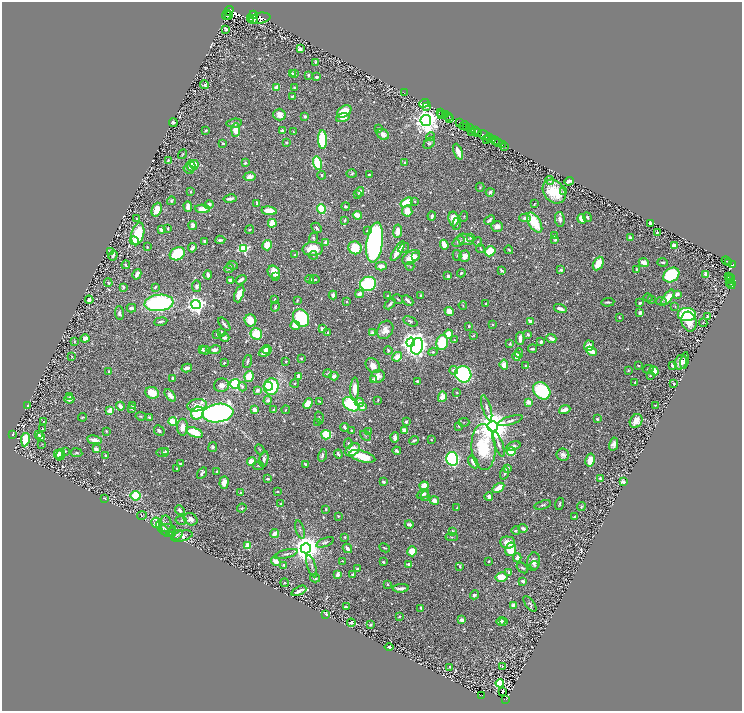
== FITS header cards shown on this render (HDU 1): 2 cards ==
NAXIS1  =                 1480
NAXIS2  =                 1418

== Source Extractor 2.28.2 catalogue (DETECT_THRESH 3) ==
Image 1480 x 1418 px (HDU 1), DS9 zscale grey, zoomed out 1/2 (1 PNG px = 2 x 2 image px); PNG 744 x 713 px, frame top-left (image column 1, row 1418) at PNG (2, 2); each listed source drawn as its Kron ellipse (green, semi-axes under 4 px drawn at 4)
Background 0.476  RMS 0.011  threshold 0.032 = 3 sigma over >= 5 px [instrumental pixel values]
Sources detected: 863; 56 cannot appear on this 1/2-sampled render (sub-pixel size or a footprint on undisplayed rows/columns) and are neither listed nor drawn; of the other 807, the 500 brightest by FLUX_AUTO listed and drawn (307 fainter detections omitted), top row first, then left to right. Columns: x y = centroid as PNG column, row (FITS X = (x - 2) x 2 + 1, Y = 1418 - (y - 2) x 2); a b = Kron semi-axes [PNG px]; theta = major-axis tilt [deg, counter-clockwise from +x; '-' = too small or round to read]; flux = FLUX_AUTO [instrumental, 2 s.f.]
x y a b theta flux
229 11 5 3 - 760
226 15 5 2 - 390
253 15 4 3 - 730
228 16 2 1 - 150
260 18 10 5 10 2100
251 19 3 2 - 430
253 19 4 2 - 400
226 29 3 3 - 4.3
300 49 3 3 - 15
315 62 3 2 - 3.3
292 73 3 2 - 3.7
294 73 3 3 - 5.8
308 75 4 3 - 3.5
317 77 3 2 - 5.4
204 85 4 3 - 3.9
276 88 3 3 - 24
295 88 3 2 - 6.9
404 92 2 1 - 110
293 96 4 2 - 4.2
424 103 5 3 - 21
427 106 3 3 - 26
344 111 8 5 34 51
441 112 2 1 - 13
445 114 2 1 - 2.3
279 115 6 6 - 16
442 115 2 1 - 41
305 116 4 3 - 5
448 116 3 2 - 36
343 118 7 4 13 11
449 119 2 1 - 8.8
426 120 5 5 - 2400
460 122 4 2 - 320
173 123 4 3 - 5.1
234 123 7 3 8 9.4
464 126 5 2 - 110
469 127 3 1 - 38
466 128 3 2 - 150
471 128 3 2 - 22
379 129 3 3 - 2.4
236 130 7 4 86 31
475 130 2 2 - 200
206 131 3 2 - 3.6
282 131 3 3 - 10
293 132 3 2 - 1.8
472 132 3 2 - 94
477 133 3 3 - 310
383 134 6 5 - 13
484 135 6 2 -32 1100
431 136 4 3 - 2.3
490 138 2 2 - 140
487 139 2 1 - 72
492 139 4 1 - 23
323 140 9 4 -89 180
495 141 3 2 - 190
499 142 2 1 - 110
223 143 2 2 - 9.8
286 143 3 3 - 3.5
429 143 7 4 46 5.1
503 144 2 1 - 35
504 146 2 1 - 11
458 152 8 3 -69 31
182 154 5 2 - 2.2
168 160 3 3 - 2.4
245 163 3 2 - 4.1
318 163 7 4 -76 190
405 163 3 3 - 6.5
194 165 4 3 - 32
191 166 5 4 - 19
189 169 5 4 - 7.1
352 174 5 4 - 3.6
369 174 2 2 - 2.6
321 175 4 3 - 3
249 177 6 4 9 16
549 180 4 3 - 4.6
569 181 5 3 - 12
480 187 4 3 - 2
191 192 3 2 - 2.5
360 192 5 4 - 10
490 192 4 3 - 5.5
554 192 13 10 -50 74
564 192 4 3 - 1.8
358 194 3 2 - 2
230 199 6 3 10 15
171 201 4 4 - 3.7
415 201 4 2 - 1.8
407 202 6 3 32 80
257 203 4 3 - 3.7
209 204 5 3 - 11
534 204 4 2 - 2.2
188 206 5 3 - 16
346 206 4 3 - 3.3
202 209 7 4 -3 22
321 209 5 4 - 81
157 210 7 5 68 30
269 211 8 4 -7 32
407 211 5 5 - 27
357 215 5 3 - 38
432 216 4 2 - 9.8
464 216 5 3 - 2.1
587 217 5 3 - 4.2
525 218 6 4 -5 7.3
137 219 4 2 - 2.1
453 219 7 5 -81 34
560 219 7 5 -81 9.6
582 219 5 4 - 23
345 220 3 2 - 2.8
489 220 6 3 40 5.2
272 223 4 4 - 55
535 223 11 5 -58 79
650 223 3 3 - 7.7
457 224 6 3 84 2.7
193 225 4 3 - 14
497 226 6 5 - 9.1
168 228 3 2 - 2.4
317 228 6 3 -47 5
161 230 4 3 - 6.7
249 230 4 3 - 2
367 231 4 2 - 2.1
398 231 7 3 82 26
657 232 2 2 - 3.1
138 234 11 6 76 100
554 236 4 3 - 1.9
313 238 5 4 - 3.4
470 238 4 3 - 3.7
630 238 3 3 - 9.3
466 239 9 5 -12 13
220 240 5 2 - 5.9
555 240 3 3 - 3.3
134 241 4 3 - 5.9
458 241 6 4 37 6.1
205 242 4 2 - 6.1
326 242 2 2 - 31
375 242 20 8 82 680
478 242 5 3 - 2.4
267 245 5 4 - 39
444 245 5 3 - 45
674 245 3 3 - 32
147 247 3 2 - 2.3
192 248 5 3 - 6.5
355 248 7 6 - 87
404 248 6 2 33 2.4
243 249 4 4 - 250
313 249 10 7 4 68
480 249 5 2 - 2.5
509 250 4 3 - 2.6
398 251 11 3 59 39
490 251 5 5 - 51
111 252 3 2 - 17
177 254 8 6 28 120
113 255 5 3 - 5.9
295 255 4 3 - 3.8
313 255 4 4 - 2.6
457 255 5 3 - 2.3
464 256 6 5 - 17
411 257 10 6 35 27
416 257 3 2 - 2.8
726 261 5 2 - 90
663 262 5 3 - 6.5
729 262 2 1 - 75
644 263 5 3 - 18
598 264 7 5 63 38
126 265 4 2 - 3.8
232 265 5 4 - 3.8
733 265 3 2 - 110
381 266 5 4 - 15
410 266 4 2 - 1.8
229 268 5 4 - 3.7
502 270 4 2 - 4.4
561 270 2 2 - 14
636 270 4 2 - 5.1
274 272 7 5 -53 36
461 273 4 3 - 3.9
137 274 5 3 - 14
706 274 3 3 - 19
208 275 4 2 - 11
671 275 9 6 37 180
448 276 3 3 - 6
275 277 3 3 - 2.4
728 277 2 2 - 51
730 278 2 2 - 64
310 279 4 4 - 4.4
315 279 5 3 - 2.4
231 280 4 3 - 14
241 280 6 2 33 11
730 280 2 1 - 26
729 282 2 1 - 19
108 283 4 3 - 3.2
368 284 8 7 - 170
731 284 5 3 - 160
196 286 6 4 -82 6.2
123 287 3 2 - 3.6
155 287 4 2 - 2.7
239 294 9 4 71 30
359 294 4 3 - 13
677 294 4 3 - 9.6
333 295 4 3 - 7.2
421 295 2 2 - 1.9
388 296 2 2 - 2.4
668 297 9 4 54 47
648 298 4 3 - 1.8
398 299 5 2 - 2.3
651 299 3 3 - 2.7
89 300 4 3 - 4.9
275 300 3 2 - 4
297 300 4 2 - 2
408 300 6 2 -42 8.4
661 301 6 3 -2 3.3
347 302 4 3 - 2.3
608 302 7 2 4 4.4
159 303 14 8 6 420
640 303 3 2 - 4.3
390 304 6 3 45 5.7
486 304 3 2 - 2.9
196 305 5 4 - 1100
463 305 4 2 - 1.8
275 306 5 3 - 2.9
675 306 4 3 - 1.9
131 308 5 3 - 8
560 309 6 3 -15 11
449 312 5 4 - 20
119 313 7 4 -88 7.6
640 313 3 3 - 10
687 314 9 6 -1 160
707 317 3 2 - 5.1
301 318 9 7 -52 210
619 318 3 2 - 2.1
250 320 6 6 - 43
161 321 6 2 9 5.4
410 321 7 3 -26 3.9
530 321 3 3 - 12
689 322 10 7 -73 29
703 323 4 3 - 2
224 324 8 2 -52 7.8
492 324 2 2 - 2.3
295 325 5 4 - 30
469 326 4 3 - 2.8
322 329 4 3 - 9.1
385 330 10 7 60 20
221 332 4 3 - 3.1
328 332 3 2 - 3
373 333 2 2 - 40
216 334 2 2 - 1.9
256 334 6 5 - 71
449 334 4 4 - 43
473 335 4 2 - 2.5
528 335 3 3 - 5.4
85 338 4 3 - 23
225 338 4 3 - 11
551 338 5 3 - 14
520 339 6 3 88 17
454 340 3 2 - 2.3
74 341 3 2 - 1.9
411 342 4 4 - 1200
541 342 3 3 - 7.1
442 343 8 6 77 90
510 344 3 3 - 3.4
417 346 8 6 77 1300
589 346 5 5 - 17
202 349 3 3 - 6.9
532 349 4 2 - 5.5
205 350 5 4 - 4
215 350 6 4 9 8.7
267 350 5 4 - 18
388 350 4 3 - 4.7
591 351 5 3 - 27
264 352 6 3 32 14
433 352 4 3 - 2.8
519 353 5 3 - 6.8
517 356 4 3 - 21
72 357 3 1 - 1.8
397 357 5 4 - 29
301 359 2 2 - 2.5
684 360 8 3 80 5.5
247 362 7 3 72 5.2
286 362 2 2 - 2.1
681 362 7 5 69 21
224 363 4 3 - 2.4
504 365 5 4 - 29
526 365 2 2 - 3.2
638 365 3 2 - 1.8
672 365 3 3 - 9.2
373 366 8 6 -47 19
187 368 5 3 - 17
648 369 5 3 - 3.1
454 370 4 3 - 9
628 371 4 3 - 2.2
654 371 5 3 - 29
109 372 3 2 - 5.3
328 373 4 3 - 2.4
463 374 8 8 - 360
249 376 5 4 - 62
334 376 4 4 - 9.5
378 376 7 6 - 21
650 376 2 2 - 3.5
299 377 4 3 - 15
172 378 3 2 - 5.1
373 379 3 2 - 2.3
417 381 2 2 - 3.5
635 382 3 2 - 2.2
295 383 4 3 - 2.8
235 384 5 5 - 160
674 384 4 3 - 2.4
221 385 7 6 - 12
268 386 5 3 - 40
242 387 5 4 - 4.6
271 387 8 7 - 140
355 389 11 4 88 26
257 390 3 3 - 9.2
542 391 10 7 -47 200
152 393 7 6 - 48
457 393 4 3 - 1.9
170 395 7 4 -51 14
70 397 3 2 - 2.3
442 397 5 4 - 19
69 399 5 4 - 8.7
268 400 4 4 - 7
378 400 4 2 - 1.9
320 401 4 1 - 2.2
359 402 4 4 - 15
528 402 2 2 - 43
308 404 6 4 46 30
351 404 8 6 -37 140
133 405 3 2 - 7.5
197 405 10 6 10 26
655 405 2 2 - 2.1
28 406 3 3 - 7.3
120 406 4 3 - 10
362 407 4 3 - 14
487 408 13 4 -73 8
131 409 3 2 - 3
255 410 3 3 - 18
274 410 3 3 - 4.6
286 410 4 3 - 2.2
565 410 6 3 22 20
110 411 3 3 - 56
197 413 7 6 - 98
218 413 15 9 8 1200
141 416 5 3 - 3
82 417 4 2 - 2.5
149 418 4 3 - 6.3
319 418 6 2 -73 2.1
597 419 2 2 - 10
511 420 13 3 17 8.3
173 421 4 3 - 51
636 421 7 6 - 20
43 422 3 3 - 2
318 422 3 2 - 2
406 422 2 2 - 5.2
464 422 6 2 0 1.8
459 426 2 2 - 3.5
493 426 5 5 - 5600
183 427 8 5 90 26
345 427 4 2 - 6.6
42 428 2 2 - 2
351 430 2 2 - 4.1
405 430 4 3 - 19
106 431 2 2 - 2.4
159 431 6 4 -48 5.5
368 431 4 3 - 2.1
194 432 9 4 -20 58
12 434 3 2 - 2.6
38 434 4 3 - 7.7
326 435 5 5 - 87
365 436 6 3 -42 2.6
41 437 4 3 - 2.9
395 437 5 3 - 11
25 440 7 3 80 100
94 440 7 4 -9 15
414 440 5 2 - 4.2
431 440 3 2 - 2
348 443 5 3 - 2.6
42 444 4 3 - 1.8
499 444 13 4 -70 9.3
614 444 6 4 78 8.1
514 446 7 3 18 7.1
213 447 5 4 - 4.9
484 447 23 12 -88 200
96 449 3 2 - 26
260 449 5 3 - 2.3
352 450 8 5 38 42
65 451 3 2 - 1.9
165 451 3 2 - 3.4
397 451 4 2 - 9.4
511 451 4 4 - 64
77 453 6 4 -9 3.9
163 453 6 3 7 3.1
58 454 4 3 - 11
338 454 4 3 - 4.4
60 455 6 3 68 10
322 455 6 3 77 5.2
563 455 6 6 - 11
106 456 3 2 - 2.9
362 456 13 5 -16 62
264 459 8 4 80 12
452 459 7 6 - 430
590 460 7 4 78 39
251 461 4 4 - 36
473 462 7 3 -59 14
180 464 3 2 - 3.1
305 464 3 2 - 4.3
258 466 5 2 - 2.2
176 468 2 2 - 2
507 468 3 3 - 6.2
216 471 3 2 - 1.9
202 473 6 3 57 5.9
505 473 6 3 69 3.4
600 478 4 2 - 4
268 479 4 3 - 5.3
224 482 6 4 86 17
383 482 3 2 - 3.6
623 482 3 2 - 40
424 486 4 4 - 31
498 488 6 4 34 34
277 491 2 2 - 2.7
240 493 2 2 - 2.5
423 494 6 4 27 8
136 496 5 4 - 86
425 496 5 3 - 3.4
489 497 4 3 - 13
105 498 3 2 - 2.7
434 501 5 3 - 18
281 504 3 3 - 2.9
559 504 6 3 73 3.9
543 505 8 3 17 3.9
581 507 4 3 - 2.8
242 508 5 3 - 2.8
457 508 3 2 - 2.1
326 509 3 2 - 2.2
180 510 5 4 - 8.4
142 516 5 4 - 2.7
338 516 4 3 - 2.1
575 517 3 2 - 6
190 519 7 5 -32 16
181 520 5 4 - 4.3
157 523 6 5 - 40
409 524 4 3 - 6
165 525 10 6 87 8.8
168 528 7 3 -5 4.1
523 528 4 3 - 9.3
163 529 9 3 -51 2.6
300 530 9 3 -73 4.5
516 530 4 4 - 3.9
452 532 3 2 - 12
172 533 5 2 - 2
275 533 4 3 - 24
177 535 6 3 30 2.7
182 536 11 5 14 9.4
345 537 4 3 - 2.1
452 537 6 3 -3 2.5
325 542 9 3 22 4.9
508 542 7 6 - 20
248 546 3 3 - 72
306 548 5 5 - 4000
347 548 5 2 - 12
385 548 5 2 - 2.6
511 549 7 5 80 65
412 551 5 4 - 36
286 554 12 3 15 5.8
517 558 4 4 - 9.1
276 561 5 4 - 23
343 561 3 2 - 2
489 561 2 2 - 2.8
383 562 3 2 - 4.1
534 562 9 6 82 12
409 564 3 2 - 18
284 565 3 3 - 5.5
534 565 5 3 - 3.1
312 566 11 3 -72 4.5
460 566 4 2 - 3.3
522 568 6 4 -39 4.2
357 569 3 3 - 3.6
509 572 3 3 - 4.7
338 574 2 2 - 52
352 574 3 2 - 4.9
501 577 6 4 12 38
315 578 5 3 - 4.9
523 581 3 3 - 7.1
285 583 4 3 - 2.1
387 584 3 3 - 2.5
401 588 8 2 3 14
299 591 8 2 26 9.7
474 595 5 3 - 4.9
530 604 9 4 -52 3.7
513 605 4 3 - 9.8
346 607 4 2 - 3.6
421 608 4 2 - 4
326 614 4 2 - 8.8
399 616 3 2 - 2.1
462 620 3 3 - 11
501 622 4 3 - 8.8
504 622 2 2 - 2
351 623 4 2 - 3.6
370 625 3 3 - 3.5
389 647 4 2 - 8.7
502 666 2 2 - 3.1
450 667 3 2 - 2.2
500 683 4 4 - 150
503 691 2 2 - 2.9
481 695 3 2 - 66
505 699 3 2 - 50
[307 fainter detections neither listed nor drawn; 56 sub-pixel or undisplayed-footprint detections neither listed nor drawn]